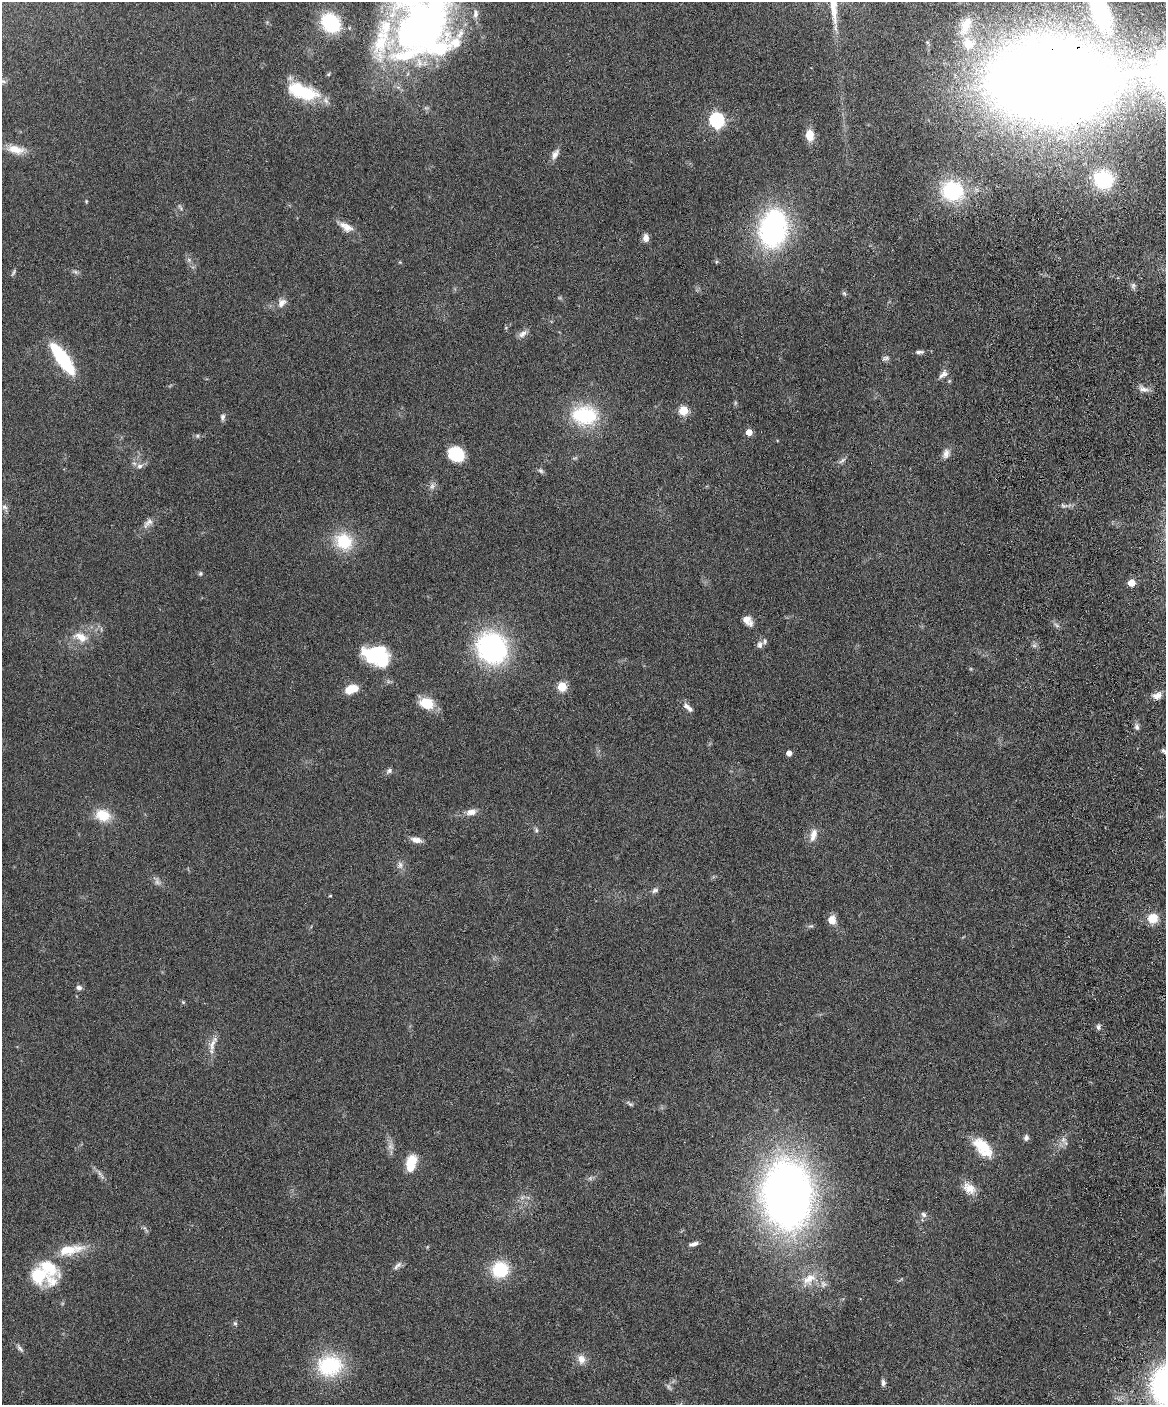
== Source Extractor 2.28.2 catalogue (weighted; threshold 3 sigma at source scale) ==
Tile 6 of 4 x 3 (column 2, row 2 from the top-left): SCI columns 1223-2386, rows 1648-3050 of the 4773 x 4593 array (HDU 1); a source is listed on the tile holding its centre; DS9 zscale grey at full resolution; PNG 1168 x 1407 px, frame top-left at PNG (2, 2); no overlay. Shown black and unused: <1% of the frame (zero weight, under 4 of 8 exposures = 3% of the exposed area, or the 3 px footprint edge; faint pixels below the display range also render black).
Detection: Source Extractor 2.28.2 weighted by HDU 2 'WHT'; one run over the whole footprint, this tile lists its part. Background 0.0802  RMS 0.0046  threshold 0.0187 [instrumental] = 3 sigma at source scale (4.09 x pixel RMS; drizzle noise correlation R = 1.36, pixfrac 0.8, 0.05/0.05 arcsec/px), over >= 5 px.
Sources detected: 110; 5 too faint to see at this stretch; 3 inside a brighter object's white glare — not listed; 8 inside a brighter listed object's ellipse — not listed separately; the other 94 listed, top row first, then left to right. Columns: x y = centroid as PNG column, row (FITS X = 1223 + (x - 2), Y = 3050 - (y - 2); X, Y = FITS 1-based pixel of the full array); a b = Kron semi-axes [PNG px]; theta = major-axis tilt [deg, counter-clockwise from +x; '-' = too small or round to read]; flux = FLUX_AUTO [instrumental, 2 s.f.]
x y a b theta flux
1101 12 34 15 -67 37
331 23 20 16 -50 27
422 24 71 55 70 230
966 25 28 11 68 8
968 44 7 6 - 12
1052 80 78 42 1 1600
3 81 9 5 -10 0.96
302 92 34 14 -20 25
716 120 6 6 - 99
810 135 11 8 -85 6.5
16 149 25 11 -12 6.2
555 154 15 7 63 2.4
1103 180 21 19 -15 18
952 191 27 24 -19 30
86 201 5 4 - 0.43
180 207 11 3 -60 0.78
346 227 20 9 -28 4.2
773 229 25 20 76 97
646 238 8 6 -86 2.5
13 272 11 4 64 0.78
75 272 8 4 -45 0.88
844 293 7 5 -54 0.74
282 303 13 10 54 3
522 334 12 7 36 2.2
919 352 11 5 4 1.4
885 358 11 6 16 1.3
63 359 23 7 -55 57
943 374 13 7 37 2
1144 389 13 6 -10 2.2
683 410 5 5 - 19
584 415 30 21 -1 29
223 417 9 6 88 1.2
749 432 5 5 - 5.9
456 454 17 14 -35 15
946 454 13 9 67 2.5
842 460 11 5 37 1.2
140 466 9 7 24 1.8
541 471 8 6 -31 0.96
432 486 7 6 - 1.4
5 507 8 5 -27 1.1
148 523 19 6 45 2.7
344 541 25 22 -34 16
200 574 7 5 89 0.67
1131 583 5 5 - 7.8
746 619 12 11 - 3.3
81 637 21 12 -23 6.1
760 645 10 7 -85 1.6
492 648 32 28 -53 68
376 655 26 18 -19 32
562 687 5 5 - 17
351 689 14 8 19 8.5
1157 696 12 8 13 3.1
426 703 13 10 -15 12
686 706 9 7 -30 1.7
1137 727 8 6 -67 1.3
1164 751 11 4 -42 1.1
789 753 4 4 - 3
389 771 9 6 37 1.2
471 812 13 8 11 3.2
103 815 20 15 -18 8.7
536 830 7 6 - 0.9
813 835 19 9 76 3.7
416 840 13 7 -12 2.8
400 865 11 8 83 1.9
655 890 9 6 23 1.2
330 896 3 3 - 0.42
1152 918 12 11 - 6.8
832 920 10 9 - 3.7
811 926 9 3 4 0.7
79 988 7 6 - 1.4
183 1002 5 5 - 0.56
1098 1027 8 5 -89 1
212 1045 21 8 77 4.1
630 1104 12 4 -32 0.84
1026 1138 8 6 67 1.2
1063 1139 9 6 -70 1.7
983 1147 27 14 -48 12
412 1160 14 13 - 7.2
590 1178 6 5 - 0.85
969 1188 18 12 -27 5.1
787 1195 48 34 -87 350
522 1197 7 4 1 1.1
924 1214 7 6 - 1.3
694 1244 12 5 15 1.6
70 1250 34 12 10 12
397 1266 16 6 45 1.8
500 1269 20 19 - 16
38 1275 19 17 53 15
809 1279 22 14 30 7.5
235 1323 7 5 -72 0.79
20 1348 12 5 -52 1.2
581 1359 14 10 -72 3.4
330 1366 31 26 8 28
883 1383 9 5 -86 1.2
Overlapping masked pixels (flux is a lower limit): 1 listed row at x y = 1052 80
Isophote crosses this tile's border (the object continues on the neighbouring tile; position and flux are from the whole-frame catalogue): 5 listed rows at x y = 1101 12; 422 24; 1052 80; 3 81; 1164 751